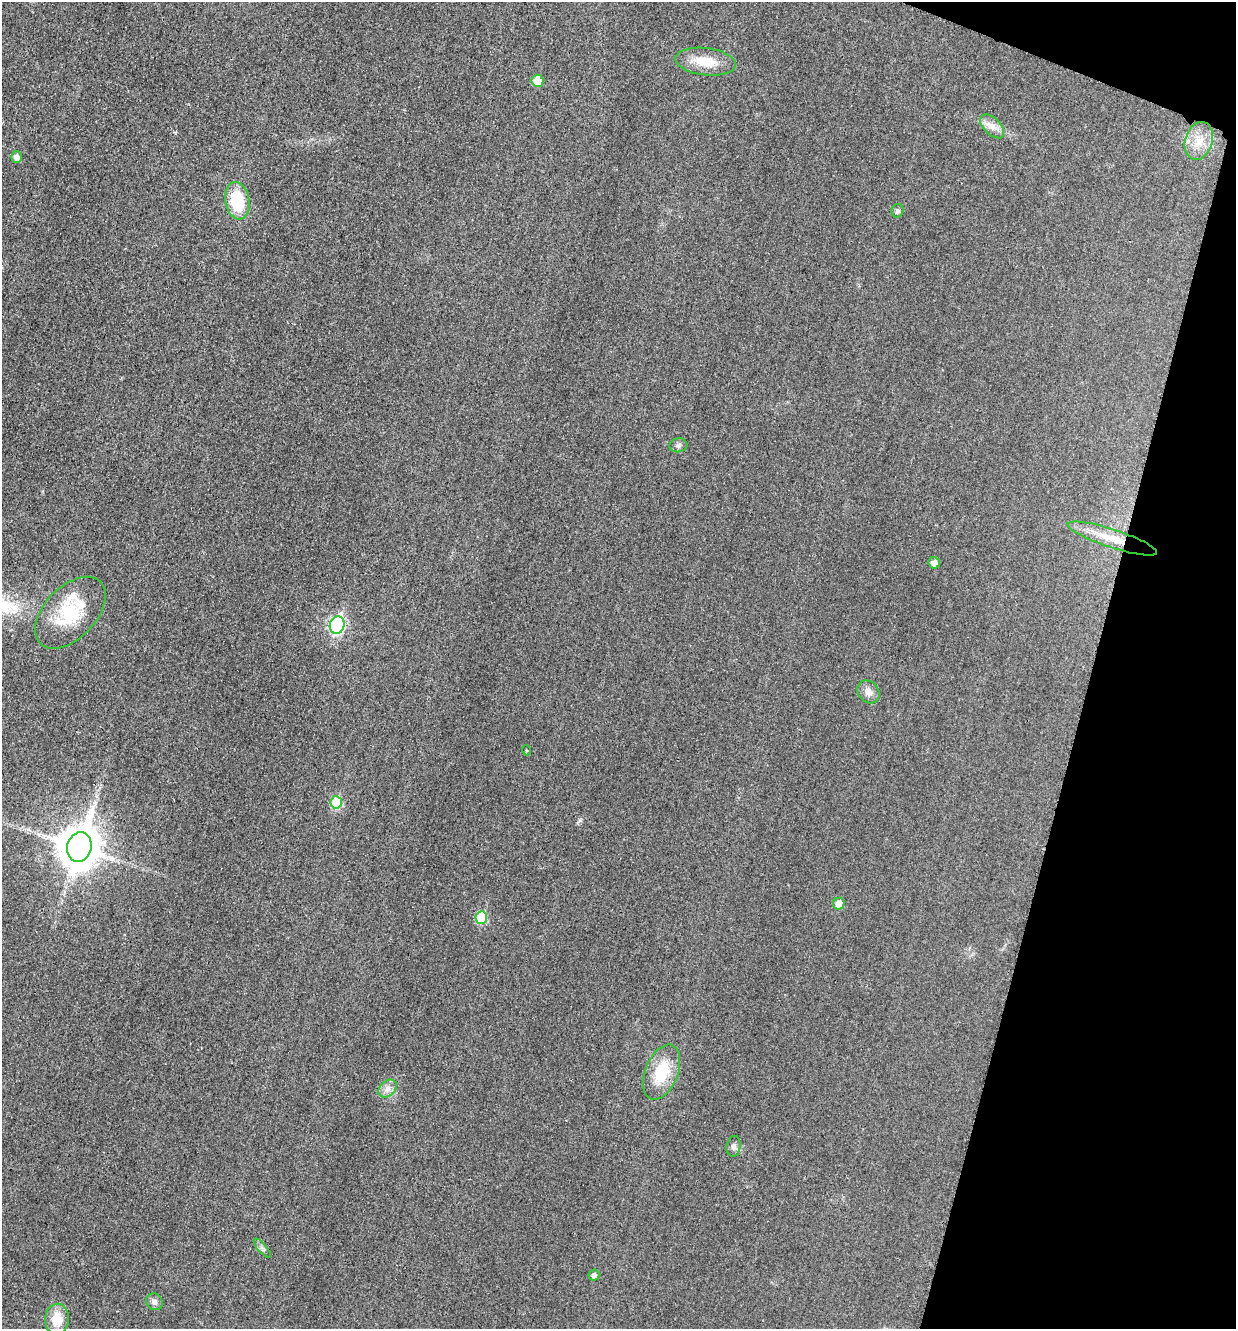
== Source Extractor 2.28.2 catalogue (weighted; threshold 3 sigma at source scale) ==
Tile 8 of 4 x 4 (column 4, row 2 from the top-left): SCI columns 3851-5084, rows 2673-3999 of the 5360 x 5349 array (HDU 1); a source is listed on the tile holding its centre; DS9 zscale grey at full resolution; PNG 1238 x 1331 px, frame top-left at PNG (2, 2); each listed source drawn as its Kron ellipse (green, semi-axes under 4 px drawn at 4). Shown black and unused: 13% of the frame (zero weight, under 3 of 4 exposures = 2% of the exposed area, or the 3 px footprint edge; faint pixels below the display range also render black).
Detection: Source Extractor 2.28.2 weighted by HDU 2 'WHT'; one run over the whole footprint, this tile lists its part. Background 0.0259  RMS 0.0063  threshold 0.0282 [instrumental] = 3 sigma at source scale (4.5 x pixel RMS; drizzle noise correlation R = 1.50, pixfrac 1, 0.05/0.05 arcsec/px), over >= 5 px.
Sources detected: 25; all 25 listed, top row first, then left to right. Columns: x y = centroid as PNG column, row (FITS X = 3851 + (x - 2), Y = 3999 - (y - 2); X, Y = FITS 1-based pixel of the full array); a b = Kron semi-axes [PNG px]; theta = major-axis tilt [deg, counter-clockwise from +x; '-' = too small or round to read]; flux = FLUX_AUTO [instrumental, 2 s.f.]
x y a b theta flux
706 62 30 13 -7 15
537 81 6 6 - 11
992 126 14 8 -44 4.9
1199 141 19 13 72 11
16 157 6 5 - 3.9
237 201 19 12 -80 27
897 211 7 6 - 1.8
678 445 9 7 6 1.9
1112 538 47 9 -18 17
934 563 6 5 - 4.9
70 613 43 25 46 37
337 625 9 7 73 140
868 692 12 10 -49 4.7
526 750 5 3 - 0.56
336 802 6 5 - 27
79 847 15 12 73 1900
839 904 6 5 - 6.8
481 917 6 6 - 25
662 1072 29 16 68 24
387 1089 10 7 44 3.4
734 1146 10 7 82 2.2
262 1248 12 4 -49 1.8
594 1275 5 5 - 2.6
154 1302 9 7 -47 2.7
57 1319 15 12 87 14
Overlapping masked pixels (flux is a lower limit): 1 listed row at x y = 1112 538
Unlisted compact peaks at least as high as the median listed source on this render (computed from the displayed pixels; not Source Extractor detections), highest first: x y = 580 820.